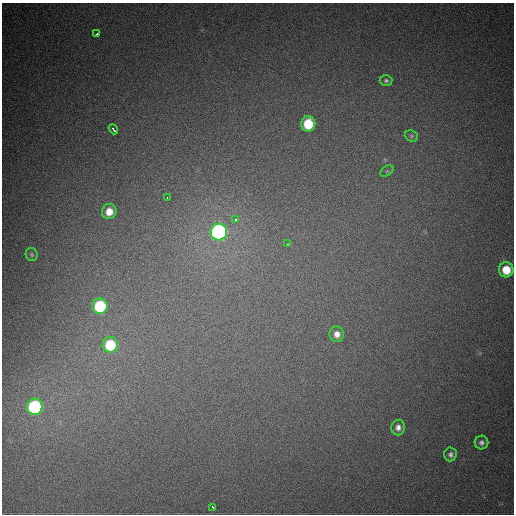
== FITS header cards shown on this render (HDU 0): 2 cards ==
NAXIS1  =                  512
NAXIS2  =                  512

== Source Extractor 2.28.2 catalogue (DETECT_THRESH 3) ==
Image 512 x 512 px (HDU 0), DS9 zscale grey, 1 PNG px = 1 image px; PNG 516 x 516 px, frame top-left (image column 1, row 512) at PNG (2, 3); each listed source drawn as its Kron ellipse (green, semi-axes under 4 px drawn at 4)
Background 833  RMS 23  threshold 68.2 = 3 sigma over >= 5 px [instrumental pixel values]
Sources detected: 21; all 21 listed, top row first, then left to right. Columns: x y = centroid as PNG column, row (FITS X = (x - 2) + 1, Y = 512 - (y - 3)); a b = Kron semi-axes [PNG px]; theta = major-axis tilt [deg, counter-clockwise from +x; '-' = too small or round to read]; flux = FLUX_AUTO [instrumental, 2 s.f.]
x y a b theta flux
97 34 4 3 - 6800
386 80 6 5 - 3200
308 124 8 7 - 58000
113 129 5 3 - 9200
411 136 7 5 -22 2900
387 171 7 4 33 2700
167 198 3 2 - 5900
109 212 8 7 - 19000
235 219 4 4 - 5100
219 232 8 8 - 410000
288 244 4 3 - 2400
32 254 7 6 - 2800
506 270 7 7 - 34000
100 306 8 7 - 110000
337 334 8 7 - 9800
110 345 8 7 - 68000
35 407 8 8 - 230000
398 427 8 7 - 7500
481 443 7 7 - 5000
450 454 7 6 - 4500
213 507 4 3 - 5600